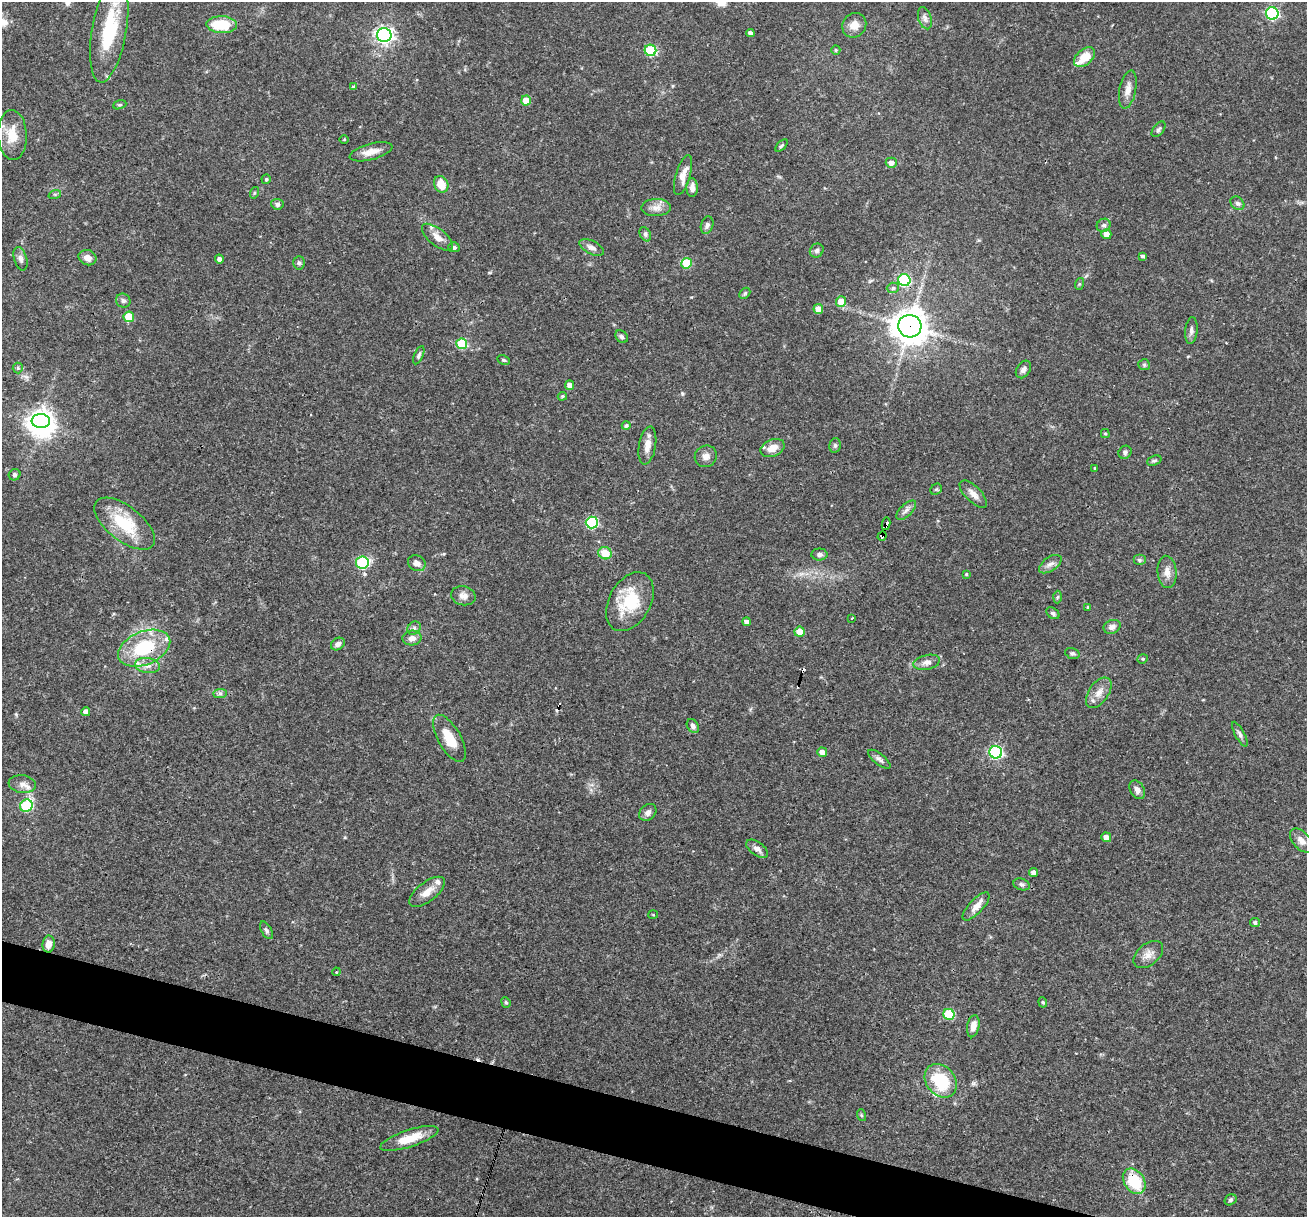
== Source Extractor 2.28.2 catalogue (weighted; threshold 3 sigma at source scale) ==
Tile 6 of 4 x 4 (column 2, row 2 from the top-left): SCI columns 1306-2610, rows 2682-3896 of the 5220 x 5237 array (HDU 1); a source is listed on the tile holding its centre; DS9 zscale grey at full resolution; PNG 1309 x 1219 px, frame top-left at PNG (2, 2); each listed source drawn as its Kron ellipse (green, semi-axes under 4 px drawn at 4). Shown black and unused: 4% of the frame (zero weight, under 3 of 4 exposures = <1% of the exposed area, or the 3 px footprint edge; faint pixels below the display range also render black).
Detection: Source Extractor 2.28.2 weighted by HDU 2 'WHT'; one run over the whole footprint, this tile lists its part. Background 0.0569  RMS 0.0032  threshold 0.0144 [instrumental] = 3 sigma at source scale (4.5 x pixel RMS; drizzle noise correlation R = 1.50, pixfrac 1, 0.05/0.05 arcsec/px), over >= 5 px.
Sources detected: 150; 1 inside a brighter object's white glare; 4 cosmic-ray / hot-pixel residue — neither listed nor drawn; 5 inside a brighter listed object's ellipse — not listed separately; the other 140 listed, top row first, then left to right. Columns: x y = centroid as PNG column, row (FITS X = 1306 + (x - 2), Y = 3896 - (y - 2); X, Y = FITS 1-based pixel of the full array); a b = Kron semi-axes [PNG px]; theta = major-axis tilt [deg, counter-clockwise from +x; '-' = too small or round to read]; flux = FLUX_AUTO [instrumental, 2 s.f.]
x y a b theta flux
1272 13 6 6 - 40
925 18 11 6 -73 1.3
222 25 15 8 -2 11
854 25 13 11 51 3.1
109 30 53 17 80 20
750 33 4 4 - 1.1
384 35 7 7 - 120
650 50 6 5 - 22
836 50 5 4 - 0.4
1084 57 12 7 41 5.4
354 86 3 3 - 0.87
1128 90 19 8 79 2.6
526 101 5 5 - 5.2
120 105 7 4 19 0.45
1158 129 9 5 52 0.77
12 135 25 14 -88 7.1
344 139 5 3 - 0.28
782 145 8 3 45 0.5
371 152 22 8 15 3.4
891 163 5 5 - 2
683 175 21 7 73 3.1
266 179 5 4 - 0.45
441 184 9 7 -64 4.6
692 188 9 5 -88 1.7
254 193 6 4 72 0.39
55 194 6 4 18 0.47
1237 203 8 6 -43 0.93
277 204 6 5 - 0.91
656 208 15 8 1 2.4
707 225 9 6 72 1.1
1104 225 7 6 - 0.82
645 234 8 5 -62 0.68
1106 234 5 5 - 2.3
437 237 18 8 -39 3
454 247 6 5 - 0.8
591 247 13 6 -26 1.6
817 251 7 6 - 0.89
1143 256 4 4 - 0.78
87 258 9 7 -22 2.4
21 259 12 6 -73 1.2
219 259 4 4 - 1.2
299 263 6 5 - 0.74
686 263 5 5 - 12
904 280 6 6 - 32
1079 284 6 4 71 0.4
893 288 6 5 - 0.65
745 293 6 4 46 0.46
123 301 7 6 - 0.85
841 301 5 5 - 4.9
818 309 5 4 - 3.3
129 317 5 5 - 7.8
910 326 11 11 - 540
1191 330 13 6 83 1.3
622 337 7 5 -44 0.79
462 344 5 5 - 17
419 355 9 4 66 0.76
504 360 7 4 -26 0.54
1144 365 6 5 - 0.51
18 368 5 5 - 0.53
1023 369 9 6 56 1.4
570 385 4 4 - 1.9
562 396 5 4 - 0.41
41 421 9 7 -6 220
626 425 4 4 - 0.75
1105 433 4 4 - 0.43
647 445 19 8 80 3.1
835 445 7 5 76 0.69
773 448 12 8 23 3.1
1125 452 7 6 - 0.79
706 456 11 10 - 1.9
1154 461 7 4 20 0.59
1095 468 3 2 - 0.31
15 475 6 5 - 0.73
936 489 6 5 - 0.46
973 494 17 7 -45 2.3
906 510 12 6 44 1.3
592 523 6 6 - 30
124 524 36 17 -38 15
886 524 6 4 80 6.2
882 536 5 4 - 17
605 553 7 6 - 5.8
819 554 8 6 -1 0.92
1139 560 6 5 - 0.64
362 562 6 6 - 28
417 563 9 7 -29 1.8
1050 564 13 7 35 1.7
1167 572 16 9 -85 2.6
966 574 4 3 - 0.31
463 596 12 9 -14 1.9
1057 597 6 4 88 0.44
630 602 32 20 61 15
1088 607 3 3 - 0.37
1053 613 7 5 -37 0.68
852 618 3 2 - 0.26
746 622 4 4 - 1.3
1112 627 9 6 21 1.5
414 628 7 6 - 0.86
799 632 5 5 - 3.5
412 638 9 7 3 1.9
338 644 7 5 34 1.5
144 648 27 16 21 19
1072 653 7 5 -17 0.66
1143 659 5 4 - 0.45
927 662 13 7 12 1.8
147 665 12 7 -8 2.2
220 693 7 4 1 0.77
1099 693 17 10 55 3.1
86 712 4 4 - 2.1
693 726 7 5 -57 1
1240 734 14 4 -62 1
449 738 26 11 -61 7.1
822 752 5 4 - 2.1
996 752 6 6 - 47
879 759 13 5 -38 1.1
22 784 13 8 -8 2.1
1137 790 10 7 -59 1.6
26 806 6 6 - 24
648 812 9 7 46 1.4
1106 837 5 5 - 2.2
1301 841 14 8 -47 2.4
757 849 12 6 -36 1.7
1033 873 4 4 - 1.7
1022 884 8 5 -18 0.83
427 892 21 9 38 3.5
976 906 18 7 47 2.7
653 915 5 3 - 0.28
1255 923 5 4 - 0.73
266 930 10 5 -61 0.75
48 944 8 6 81 2.7
1148 955 17 10 39 2.8
336 972 4 3 - 0.27
506 1002 5 4 - 0.51
1043 1002 5 4 - 0.44
949 1014 5 5 - 19
973 1026 11 6 79 2.2
941 1081 18 14 -49 16
861 1115 6 4 -71 0.41
409 1138 30 8 18 7
1134 1181 14 10 -56 12
1230 1200 6 5 - 0.64
Overlapping masked pixels (flux is a lower limit): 5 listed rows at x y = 910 326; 886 524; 882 536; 144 648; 1134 1181
Isophote crosses this tile's border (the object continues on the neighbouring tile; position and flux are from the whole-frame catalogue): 1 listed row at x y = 12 135